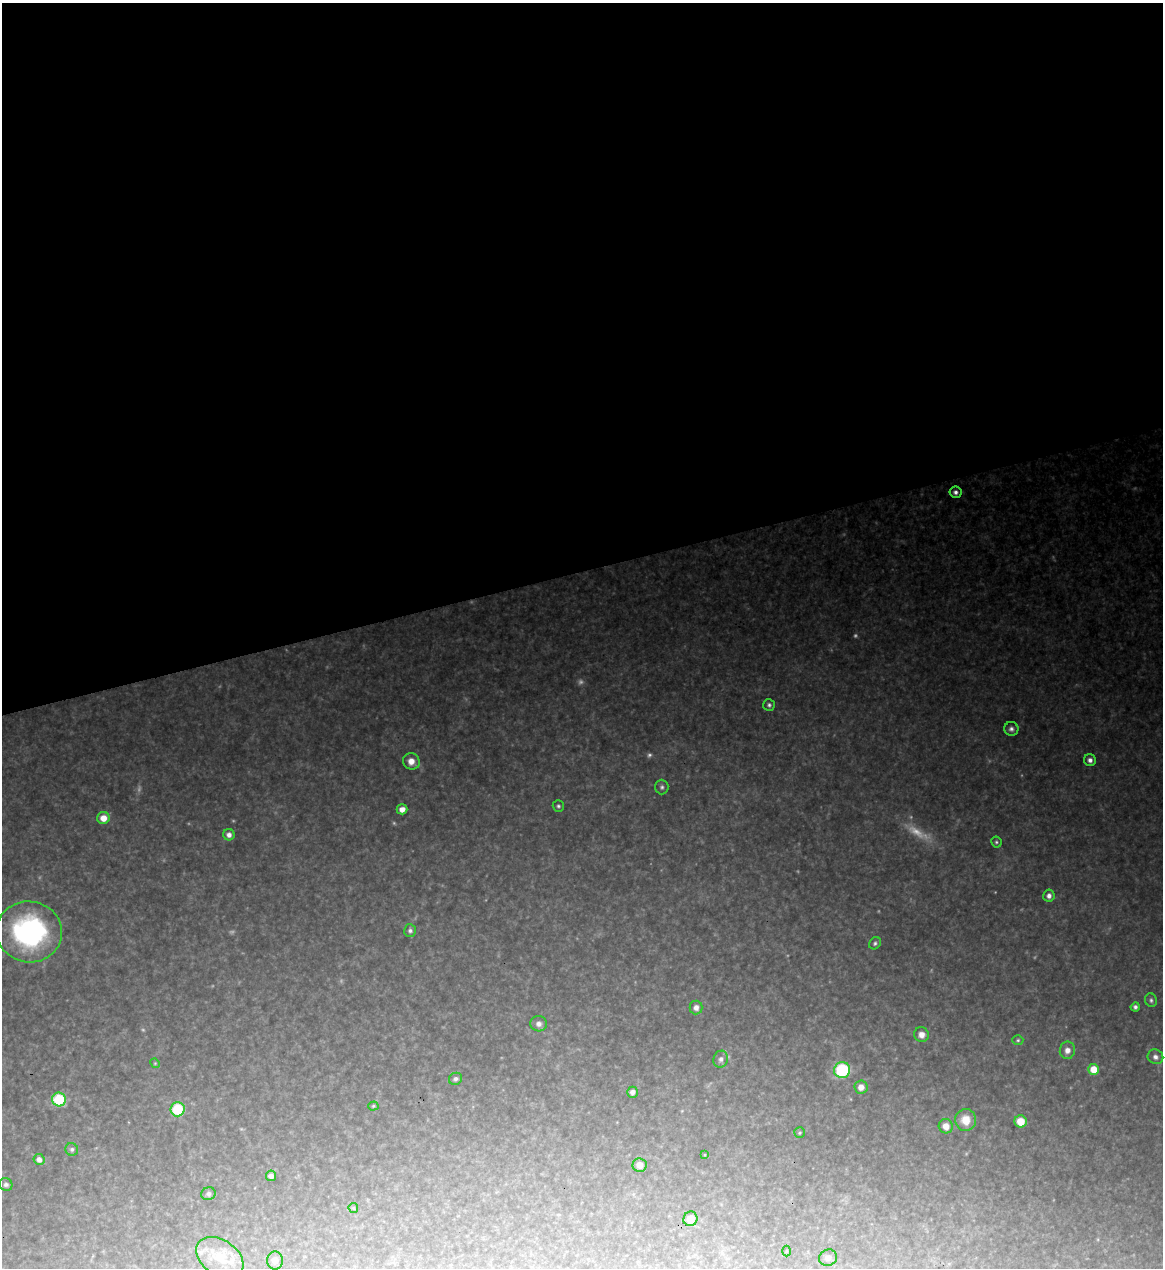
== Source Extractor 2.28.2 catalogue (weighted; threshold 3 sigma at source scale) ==
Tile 2 of 4 x 4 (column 2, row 1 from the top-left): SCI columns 1301-2461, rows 3797-5062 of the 5043 x 5063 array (HDU 1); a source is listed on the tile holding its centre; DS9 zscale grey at full resolution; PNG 1165 x 1270 px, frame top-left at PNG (2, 3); each listed source drawn as its Kron ellipse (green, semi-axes under 4 px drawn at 4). Shown black and unused: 45% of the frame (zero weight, under 3 of 4 exposures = <1% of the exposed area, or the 3 px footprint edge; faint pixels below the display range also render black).
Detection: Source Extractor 2.28.2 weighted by HDU 2 'WHT'; one run over the whole footprint, this tile lists its part. Background 0.328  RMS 0.017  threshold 0.0767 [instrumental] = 3 sigma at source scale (4.5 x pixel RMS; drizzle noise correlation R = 1.50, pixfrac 1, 0.05/0.05 arcsec/px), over >= 5 px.
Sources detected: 64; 12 too faint to see at this stretch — neither listed nor drawn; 2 inside a brighter listed object's ellipse — not listed separately; the other 50 listed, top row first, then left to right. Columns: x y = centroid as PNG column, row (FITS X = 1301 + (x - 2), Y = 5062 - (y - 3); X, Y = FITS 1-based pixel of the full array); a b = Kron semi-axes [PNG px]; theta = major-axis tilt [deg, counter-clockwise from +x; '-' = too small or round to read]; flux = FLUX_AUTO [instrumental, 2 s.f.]
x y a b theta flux
956 492 6 6 - 7.3
769 705 6 6 - 4.9
1011 729 7 7 - 7.1
1090 760 6 6 - 8.2
411 761 8 8 - 19
662 787 7 6 - 5.2
558 806 5 5 - 3.8
402 809 5 5 - 15
103 818 6 6 - 26
229 835 6 5 - 9.8
996 842 5 5 - 3.3
1049 896 6 5 - 9.6
410 931 6 6 - 5.4
29 932 33 30 -9 380
875 943 6 5 - 4.4
1151 1000 7 6 - 4.7
696 1007 7 6 - 9.1
1135 1007 4 4 - 5.5
539 1024 8 7 - 10
921 1035 7 7 - 14
1018 1040 5 4 - 2.9
1067 1050 8 7 - 12
1155 1057 8 7 - 8.3
721 1059 8 7 - 9.3
155 1063 5 4 - 2.2
1094 1069 5 5 - 39
842 1070 8 8 - 150
455 1079 7 6 - 5.9
861 1087 6 6 - 14
632 1092 5 5 - 9.5
59 1099 7 7 - 110
373 1106 5 4 - 2.6
177 1109 7 7 - 89
966 1120 11 10 - 34
1021 1121 6 6 - 39
946 1126 7 7 - 17
800 1133 5 5 - 2.5
72 1149 6 6 - 4.8
704 1155 4 2 - 1.3
39 1159 5 5 - 11
640 1165 7 7 - 17
271 1176 5 5 - 10
6 1184 7 6 - 5.4
208 1194 7 6 - 5.9
353 1208 5 4 - 2.3
690 1219 7 7 - 21
786 1251 5 3 - 1.6
220 1258 26 17 -34 48
828 1258 9 8 - 8.3
275 1261 9 8 - 8.8